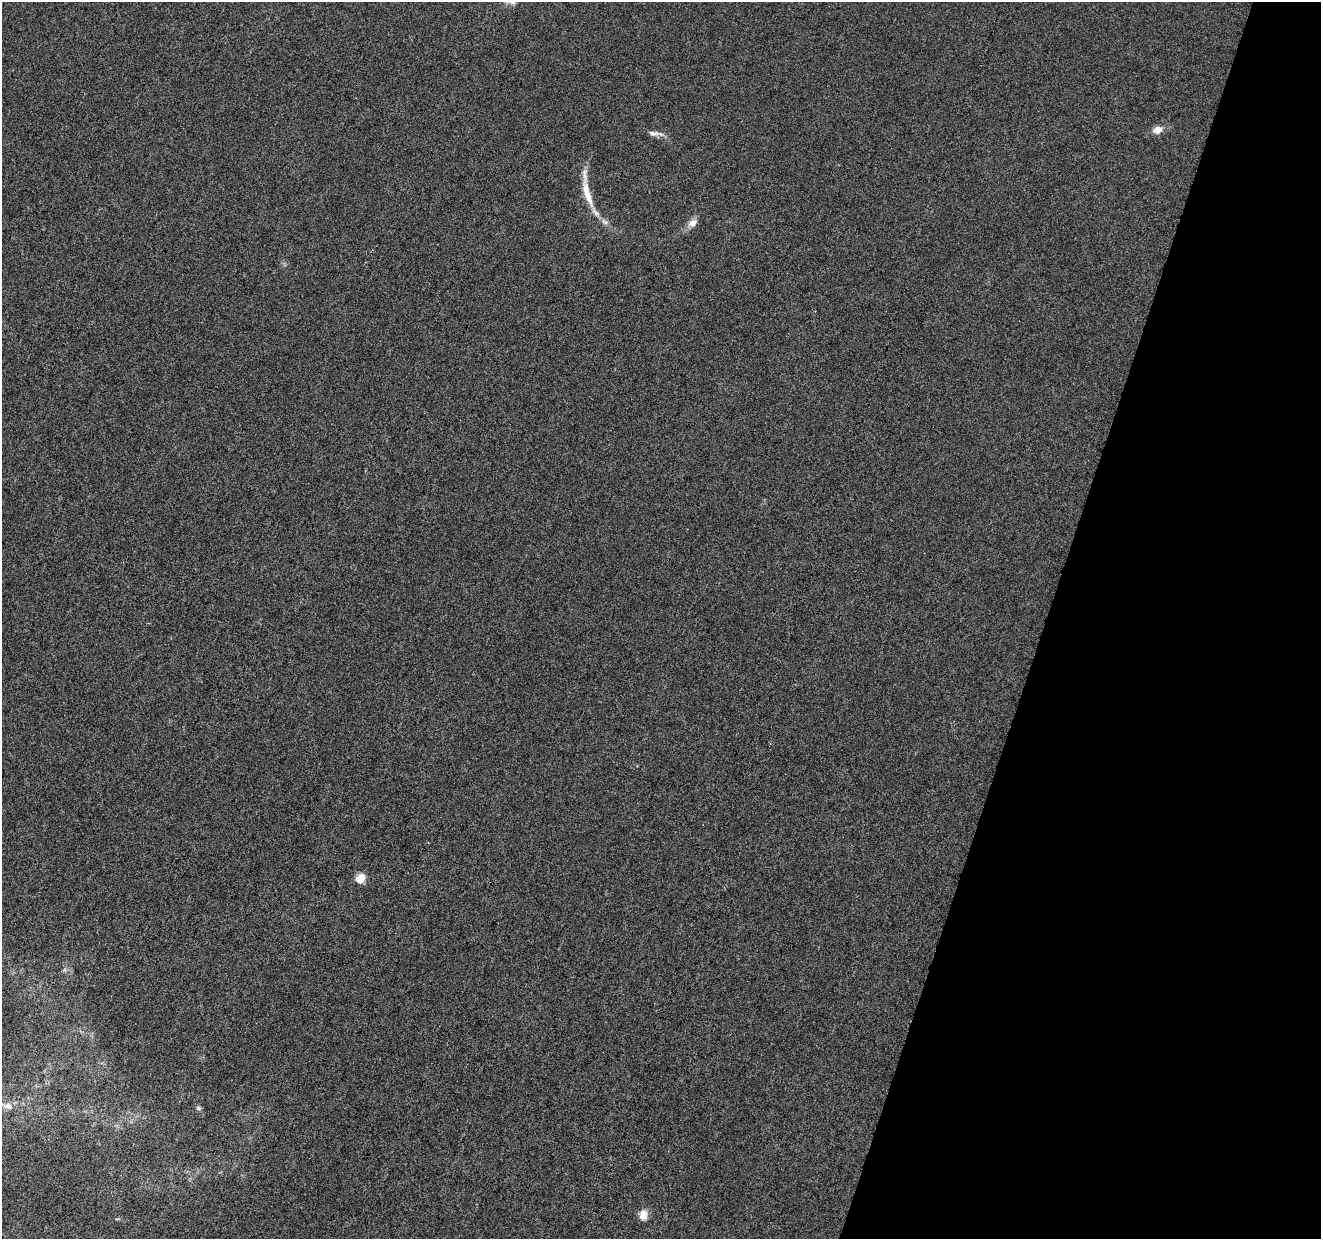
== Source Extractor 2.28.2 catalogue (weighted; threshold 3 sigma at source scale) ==
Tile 8 of 4 x 4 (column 4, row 2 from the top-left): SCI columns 3964-5282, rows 2757-3993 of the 5282 x 5449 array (HDU 1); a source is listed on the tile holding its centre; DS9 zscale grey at full resolution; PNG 1323 x 1241 px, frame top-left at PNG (2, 2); no overlay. Shown black and unused: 21% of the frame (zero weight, under 3 of 6 exposures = <1% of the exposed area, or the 3 px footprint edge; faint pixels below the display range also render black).
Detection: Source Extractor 2.28.2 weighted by HDU 2 'WHT'; one run over the whole footprint, this tile lists its part. Background 6.64e-04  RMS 0.0022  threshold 0.00885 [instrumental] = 3 sigma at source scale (4.09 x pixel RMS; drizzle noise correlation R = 1.36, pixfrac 0.8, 0.0396/0.0396 arcsec/px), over >= 5 px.
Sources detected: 9; all 9 listed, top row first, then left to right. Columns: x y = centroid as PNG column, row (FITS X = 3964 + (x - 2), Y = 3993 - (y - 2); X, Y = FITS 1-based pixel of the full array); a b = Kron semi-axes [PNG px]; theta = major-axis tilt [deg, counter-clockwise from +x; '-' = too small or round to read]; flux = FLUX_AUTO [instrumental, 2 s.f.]
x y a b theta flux
1157 130 10 8 30 1.6
653 133 15 6 -5 1
587 193 44 9 -73 4.2
604 222 10 7 -39 0.82
693 223 13 9 38 1.3
360 878 7 6 - 3.7
8 1106 11 8 -8 1.1
198 1108 7 6 - 0.38
643 1214 7 5 82 3